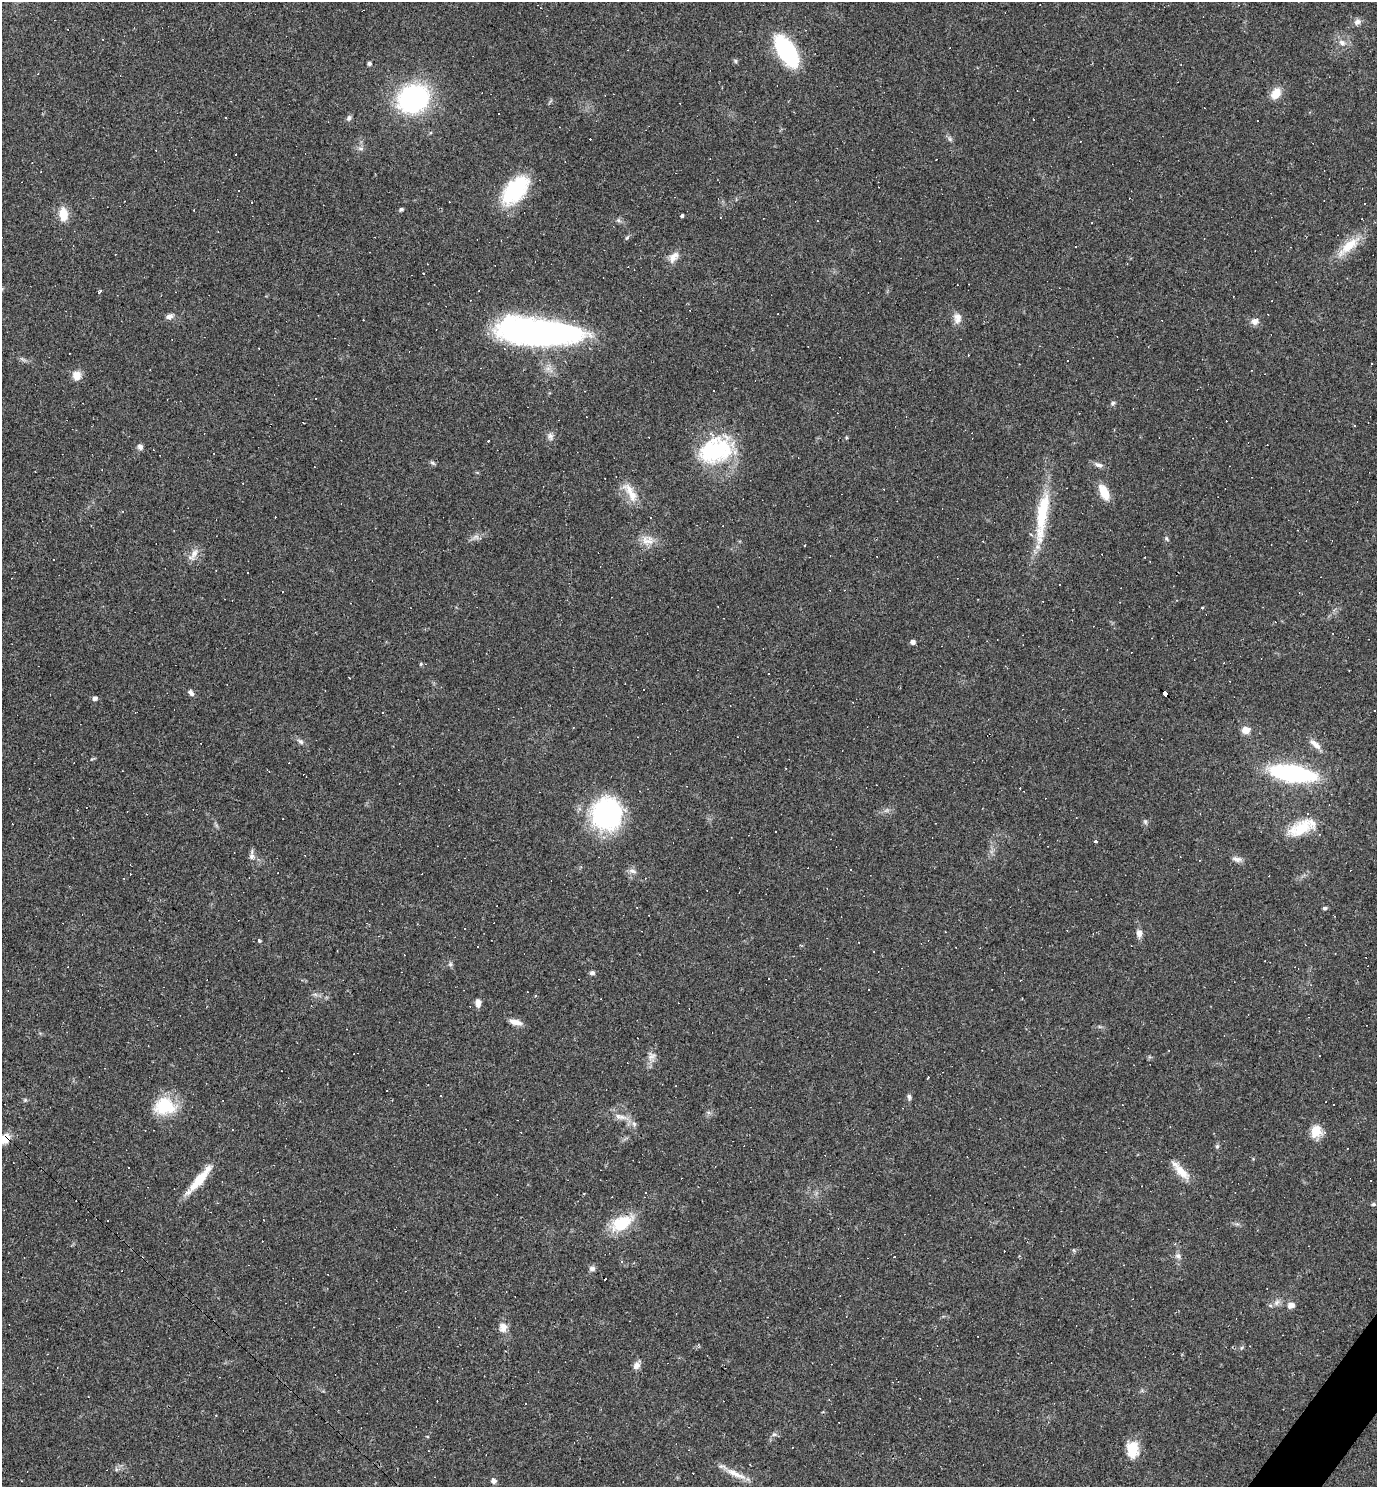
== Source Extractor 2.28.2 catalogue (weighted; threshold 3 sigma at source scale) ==
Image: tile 6 of 4 x 4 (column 2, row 2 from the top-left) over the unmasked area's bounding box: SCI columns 1666-3040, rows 2969-4453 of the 5940 x 5937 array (HDU 1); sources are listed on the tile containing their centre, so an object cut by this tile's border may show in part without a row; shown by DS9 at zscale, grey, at full resolution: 1 PNG px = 1 image px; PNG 1379 x 1489 px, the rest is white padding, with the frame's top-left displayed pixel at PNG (2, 2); no overlay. <1% of this frame is shown black and not used: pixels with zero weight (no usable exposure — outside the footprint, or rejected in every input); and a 3 px margin inside the footprint's outer edge (the drizzle kernel's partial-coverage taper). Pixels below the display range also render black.
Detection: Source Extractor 2.28.2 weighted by HDU 2 'WHT'; one run over the whole footprint, this tile lists its part. Background 0.0582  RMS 0.0083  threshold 0.0375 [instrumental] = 3 sigma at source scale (4.5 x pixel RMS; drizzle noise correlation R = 1.50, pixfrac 1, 0.05/0.05 arcsec/px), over >= 5 px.
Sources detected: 205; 101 cosmic-ray / hot-pixel residue — not listed; the other 104 listed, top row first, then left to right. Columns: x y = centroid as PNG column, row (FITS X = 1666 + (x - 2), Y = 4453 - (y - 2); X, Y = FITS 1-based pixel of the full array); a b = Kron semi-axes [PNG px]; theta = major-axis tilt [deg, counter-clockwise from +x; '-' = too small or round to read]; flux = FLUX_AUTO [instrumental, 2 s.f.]
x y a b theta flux
1357 22 9 8 - 3.6
1342 43 10 8 -27 4.6
787 51 23 11 -58 130
735 61 6 4 -89 1.2
369 63 4 4 - 2.2
1276 93 15 10 51 9.9
413 98 22 18 24 170
226 118 3 3 - 2.6
349 118 8 6 60 2.3
1034 119 3 3 - 2.1
950 139 6 5 - 1.7
361 148 8 6 -2 2.6
515 190 31 18 49 67
401 209 4 4 - 1.8
63 214 13 8 -83 15
682 216 3 3 - 2.3
1362 219 3 2 - 0.68
618 220 6 5 - 1.7
1092 223 3 2 - 0.88
627 238 7 4 53 1.4
1349 246 40 12 41 21
673 257 17 10 51 6.8
423 273 2 2 - 0.58
100 291 4 3 - 1.3
169 316 10 7 20 3.5
957 318 14 10 -86 6.1
1255 321 9 9 - 4.6
538 332 77 22 -4 330
77 375 12 11 - 7.1
1113 403 7 6 - 1.7
1355 426 3 2 - 1.3
550 436 11 7 -74 3.2
488 441 3 2 - 1.2
140 447 6 6 - 3
716 450 38 26 25 79
432 463 8 5 -28 1.6
1099 465 13 6 -21 3.7
630 492 32 10 -60 14
1104 492 20 9 -64 13
1042 516 74 13 82 46
476 537 10 6 10 3.6
1167 538 8 4 -53 1.4
648 540 19 14 -7 10
983 541 3 2 - 0.5
804 546 3 2 - 1.4
194 553 18 9 67 6.7
248 572 3 3 - 8.9
1060 585 3 2 - 1.2
1202 608 3 3 - 0.66
913 642 5 4 - 3.8
421 664 6 4 89 0.88
349 678 3 2 - 1.4
191 693 8 5 -55 3
1166 693 5 4 - 72
95 698 5 4 - 3.2
1246 730 9 8 - 7.3
300 741 10 6 -38 2.7
1315 744 18 7 -40 6.4
1292 773 33 12 -9 160
606 814 29 27 90 130
1145 822 7 4 -71 1.6
1302 827 37 16 24 27
775 831 3 3 - 12
1095 841 3 3 - 7.7
252 856 9 7 81 3.4
1237 859 14 6 -9 3.7
850 870 3 3 - 1.5
632 871 10 7 -11 3.3
1325 908 5 4 - 1.4
1139 933 10 7 -81 4.5
259 941 5 3 - 1.4
450 964 7 5 46 1.7
592 973 6 5 - 2.4
478 1003 11 6 -88 4
516 1022 16 7 -16 5.8
651 1056 12 11 - 5.4
909 1097 8 5 -83 2
25 1100 6 5 - 1.2
164 1106 28 22 -1 33
618 1116 11 7 -45 4.3
634 1124 8 6 -86 2.6
1316 1131 15 12 68 13
4 1139 14 8 32 13
1217 1146 6 5 - 1.6
128 1168 3 2 - 0.61
1181 1172 27 10 -44 12
199 1179 41 8 50 23
645 1192 3 3 - 2.9
584 1193 4 3 - 0.61
1373 1204 6 4 3 1.2
621 1223 28 16 29 30
1178 1256 8 7 - 2.8
621 1261 4 4 - 0.99
592 1269 7 7 - 2.8
1277 1303 10 6 53 3.2
1291 1305 8 7 - 4.8
503 1327 13 11 -87 6.8
1241 1348 6 3 70 1.1
636 1365 10 8 63 4.4
525 1404 3 2 - 0.79
774 1434 6 6 - 1.8
1132 1449 21 14 -86 17
735 1474 33 8 -25 12
493 1480 8 5 -57 4
Overlapping masked pixels (flux is a lower limit): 2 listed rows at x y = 1166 693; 4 1139
Isophote crosses this tile's border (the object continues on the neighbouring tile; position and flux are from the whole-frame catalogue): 1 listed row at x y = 4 1139